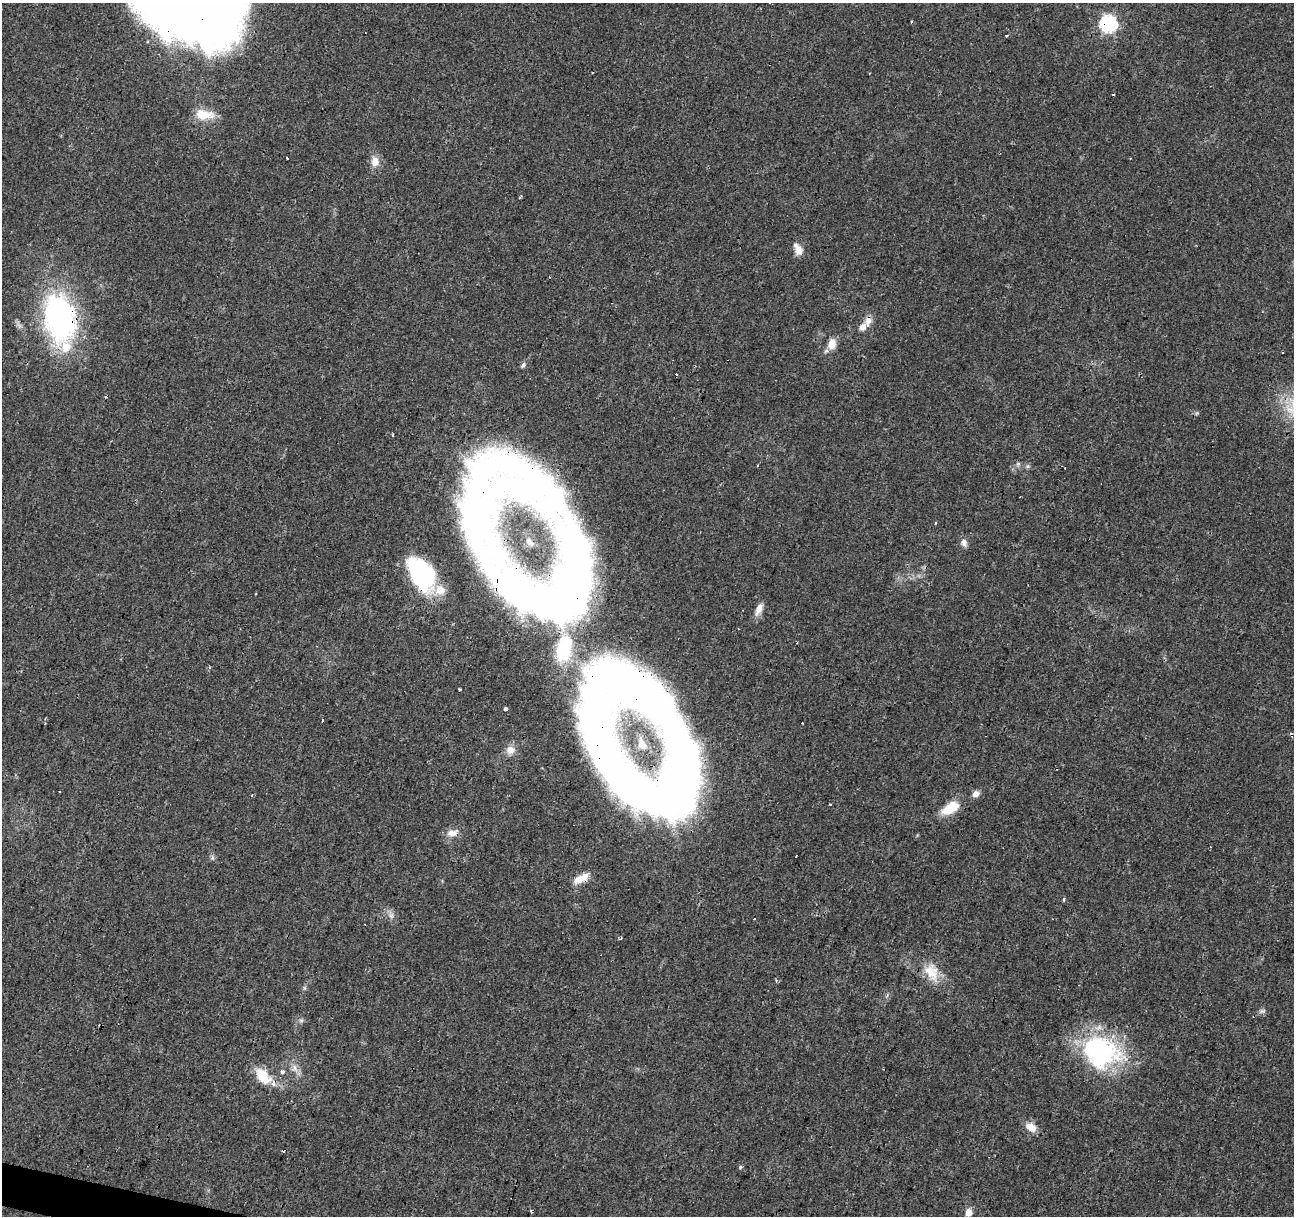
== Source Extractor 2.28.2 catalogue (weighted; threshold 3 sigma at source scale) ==
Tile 7 of 4 x 4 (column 3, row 2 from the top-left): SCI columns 2583-3874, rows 2643-3856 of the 5169 x 5349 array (HDU 1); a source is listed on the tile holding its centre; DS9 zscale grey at full resolution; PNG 1296 x 1218 px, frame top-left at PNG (2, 3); no overlay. Shown black and unused: <1% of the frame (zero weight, under 3 of 4 exposures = <1% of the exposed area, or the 3 px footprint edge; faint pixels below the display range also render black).
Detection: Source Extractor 2.28.2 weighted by HDU 2 'WHT'; one run over the whole footprint, this tile lists its part. Background 0.0242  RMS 0.0031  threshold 0.0138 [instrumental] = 3 sigma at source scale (4.5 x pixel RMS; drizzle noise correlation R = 1.50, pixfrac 1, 0.0396/0.0396 arcsec/px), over >= 5 px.
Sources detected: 74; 6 inside a brighter object's white glare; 11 cosmic-ray / hot-pixel residue — not listed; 6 inside a brighter listed object's ellipse — not listed separately; the other 51 listed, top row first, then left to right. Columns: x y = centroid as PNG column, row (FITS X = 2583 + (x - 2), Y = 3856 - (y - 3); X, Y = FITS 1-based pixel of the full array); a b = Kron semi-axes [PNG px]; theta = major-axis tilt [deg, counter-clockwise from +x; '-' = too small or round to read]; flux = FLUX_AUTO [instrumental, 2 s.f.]
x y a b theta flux
179 20 106 49 -26 180
1108 24 7 7 - 83
1006 35 3 3 - 1.4
204 115 24 12 -5 6.1
287 158 4 2 - 0.31
1130 158 3 2 - 0.24
375 161 14 10 -86 3.1
799 250 13 9 -80 2.6
60 318 57 34 -78 66
863 327 10 8 53 2.4
832 344 13 9 76 3.6
523 365 7 5 50 0.97
676 374 3 3 - 0.55
106 397 3 2 - 0.78
1197 413 6 4 70 0.38
1018 464 7 5 45 0.66
1028 466 6 6 - 0.59
522 491 139 32 -29 81
479 507 130 41 -86 110
935 523 3 3 - 1.2
530 543 9 7 -20 0.86
964 543 10 7 -72 1.5
418 572 36 22 -69 25
576 574 93 33 -85 110
256 594 3 2 - 0.25
759 609 18 7 64 2.5
743 610 3 2 - 0.23
459 690 3 3 - 1.3
505 709 5 4 - 0.86
322 720 3 3 - 1.8
510 750 12 11 - 2.6
976 794 8 7 - 1.7
252 795 4 2 - 0.29
647 796 210 44 -50 230
830 804 3 2 - 0.4
950 808 23 11 31 7
452 833 14 9 0 2.6
212 858 7 4 72 0.54
581 878 22 8 29 4
391 915 9 6 -75 1.2
620 939 4 3 - 0.39
931 972 28 16 -61 6.8
776 981 4 3 - 0.57
301 1020 7 4 0 0.64
1100 1054 52 41 8 41
295 1068 15 4 -61 1.6
282 1072 7 6 - 1.1
263 1076 25 14 -49 7.9
1031 1127 14 10 -33 3.3
740 1167 5 5 - 0.42
969 1212 7 6 - 2.6
Overlapping masked pixels (flux is a lower limit): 9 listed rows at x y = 179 20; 1108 24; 60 318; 522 491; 479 507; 418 572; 576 574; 647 796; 581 878
Isophote crosses this tile's border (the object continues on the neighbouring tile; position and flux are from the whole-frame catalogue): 1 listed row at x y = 179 20
Unlisted compact peaks at least as high as the median listed source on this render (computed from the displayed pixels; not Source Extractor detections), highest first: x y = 304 988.